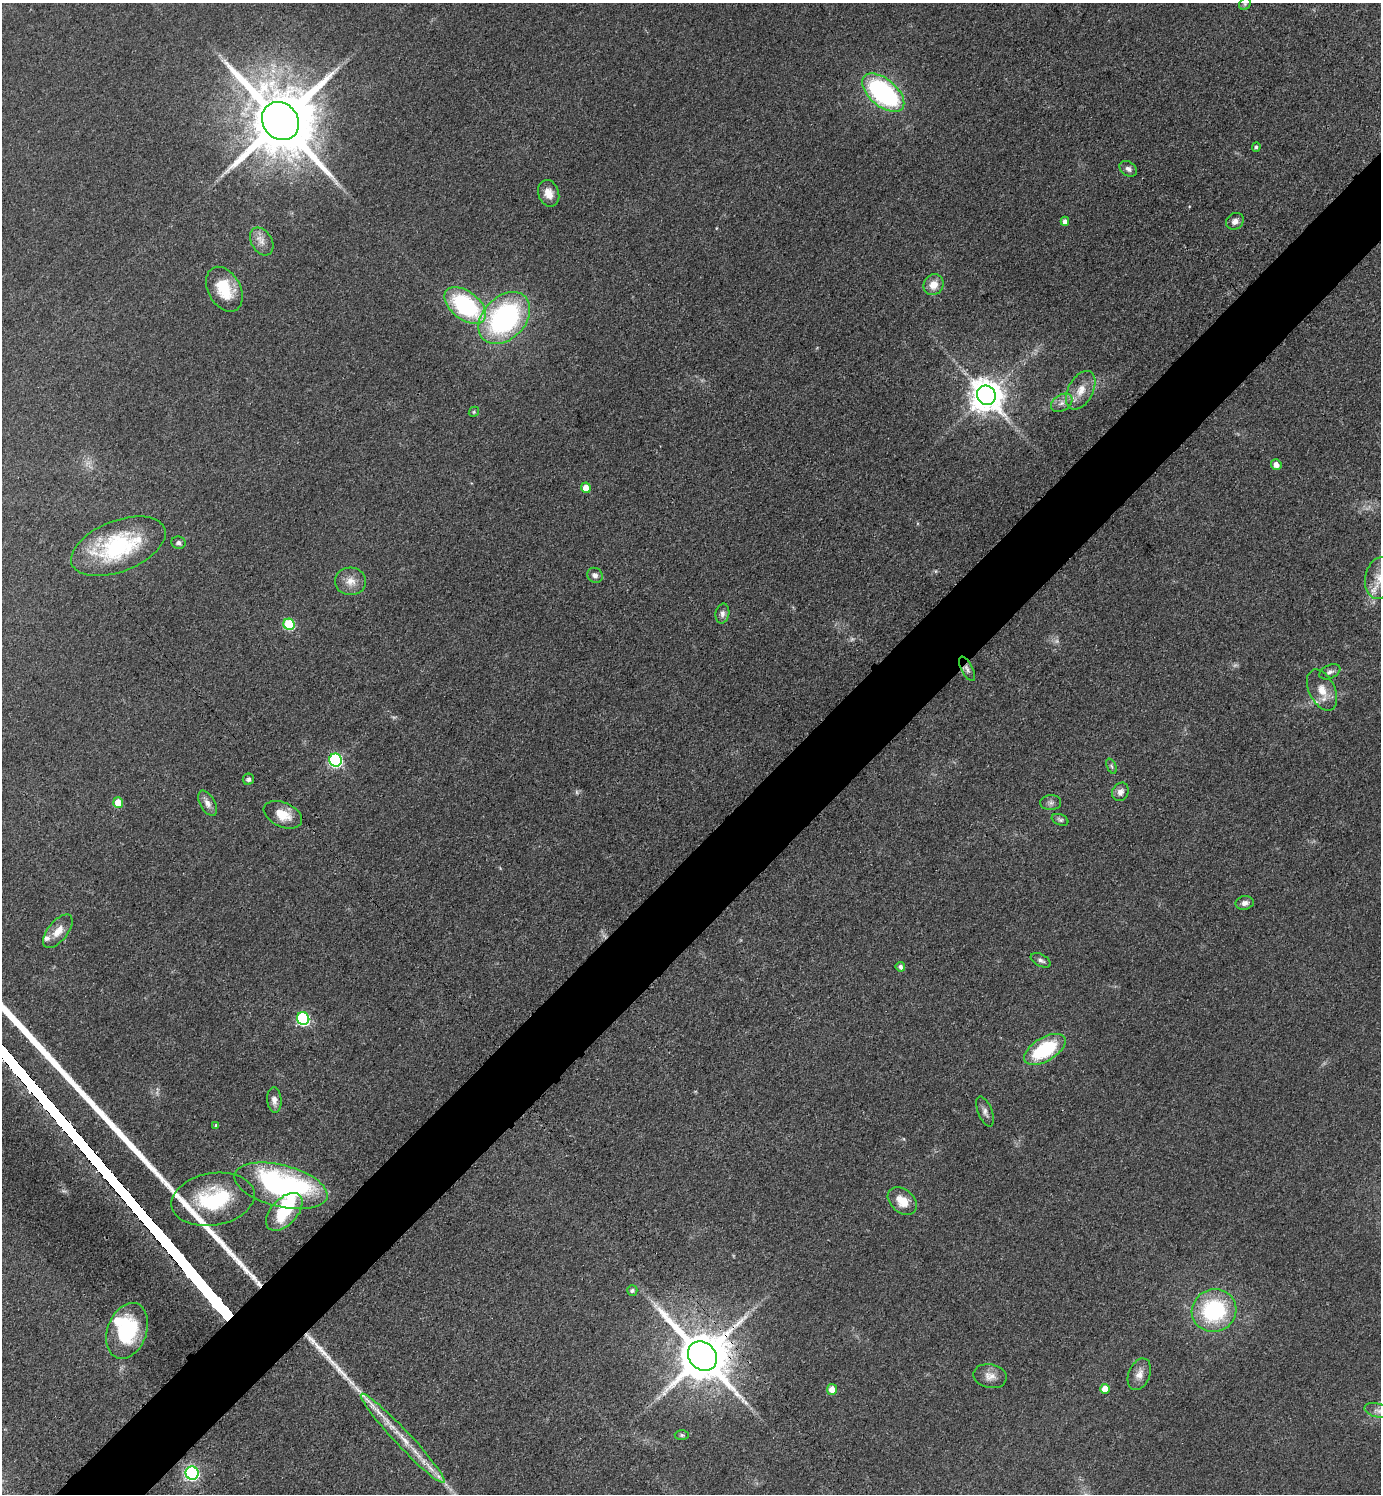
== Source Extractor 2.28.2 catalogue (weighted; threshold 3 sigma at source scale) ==
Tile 7 of 4 x 4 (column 3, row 2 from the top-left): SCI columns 2930-4308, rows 3002-4493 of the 6001 x 6002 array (HDU 1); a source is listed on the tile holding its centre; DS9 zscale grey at full resolution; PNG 1383 x 1496 px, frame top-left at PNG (2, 3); each listed source drawn as its Kron ellipse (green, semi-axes under 4 px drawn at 4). Shown black and unused: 6% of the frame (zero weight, under 3 of 4 exposures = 2% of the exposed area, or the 3 px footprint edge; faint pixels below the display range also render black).
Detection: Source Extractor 2.28.2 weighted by HDU 2 'WHT'; one run over the whole footprint, this tile lists its part. Background 0.0578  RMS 0.0057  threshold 0.0257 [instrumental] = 3 sigma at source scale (4.5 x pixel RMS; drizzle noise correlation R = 1.50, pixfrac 1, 0.05/0.05 arcsec/px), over >= 5 px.
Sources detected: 76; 6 too faint to see at this stretch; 1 inside a brighter object's white glare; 2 long thin detections or spike segments (spike, bleed or trail) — neither listed nor drawn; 4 inside a brighter listed object's ellipse — not listed separately; the other 63 listed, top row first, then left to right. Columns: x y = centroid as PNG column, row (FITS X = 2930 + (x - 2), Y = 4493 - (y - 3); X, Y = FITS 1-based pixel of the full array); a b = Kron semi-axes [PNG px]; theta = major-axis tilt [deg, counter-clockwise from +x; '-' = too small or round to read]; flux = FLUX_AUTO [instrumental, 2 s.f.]
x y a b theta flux
1245 4 6 5 - 0.99
883 93 25 13 -40 110
280 121 20 17 -52 6900
1256 147 5 4 - 1.2
1128 169 9 7 -33 2.4
549 193 14 10 -70 6.1
1065 221 4 4 - 2.4
1235 221 9 8 - 3.2
262 241 15 10 -58 4.8
933 285 11 9 58 6.7
224 289 24 16 -61 19
465 305 24 14 -38 71
504 318 30 21 46 120
1081 390 21 12 62 9.4
986 395 10 9 - 1200
1062 403 11 8 33 3.6
474 412 5 4 - 0.83
1276 464 5 5 - 3.8
586 488 5 5 - 6.7
178 543 7 6 - 1.8
118 546 50 25 21 64
595 575 8 7 - 2.6
1380 578 21 14 79 8.9
351 581 15 14 - 6.7
722 614 10 7 80 2.5
289 624 6 5 - 38
967 669 13 6 -62 2.1
1330 672 11 6 23 2.3
1322 690 22 13 -64 9
336 760 6 6 - 110
1111 766 8 4 -67 1.1
248 779 5 5 - 1.6
1120 792 9 8 - 3
118 803 5 5 - 12
207 803 14 7 -61 3.7
1051 803 10 7 4 2.2
283 815 20 12 -24 11
1060 820 9 5 -22 1.4
1245 903 9 7 13 2.7
58 931 20 9 51 7.4
1041 960 11 6 -27 2
900 967 5 4 - 1.9
303 1019 6 6 - 87
1045 1049 23 11 31 45
274 1100 13 7 -85 3.9
985 1112 16 7 -69 2.8
216 1125 4 4 - 0.84
281 1186 48 20 -14 150
213 1199 42 26 10 46
902 1201 16 11 -40 9.7
284 1212 23 13 47 29
632 1290 5 5 - 1.6
1214 1311 22 21 - 61
127 1331 29 19 69 50
702 1356 16 13 -46 3900
1139 1374 16 10 68 5.1
990 1376 17 12 -11 5.4
832 1389 5 5 - 6.8
1105 1389 5 5 - 9.2
1378 1411 14 7 -15 3.1
682 1435 7 5 -1 1.2
403 1438 61 8 -47 18
192 1473 6 6 - 140
Overlapping masked pixels (flux is a lower limit): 2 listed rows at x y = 967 669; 702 1356
Isophote crosses this tile's border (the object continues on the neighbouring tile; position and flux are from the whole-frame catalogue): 1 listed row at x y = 1380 578